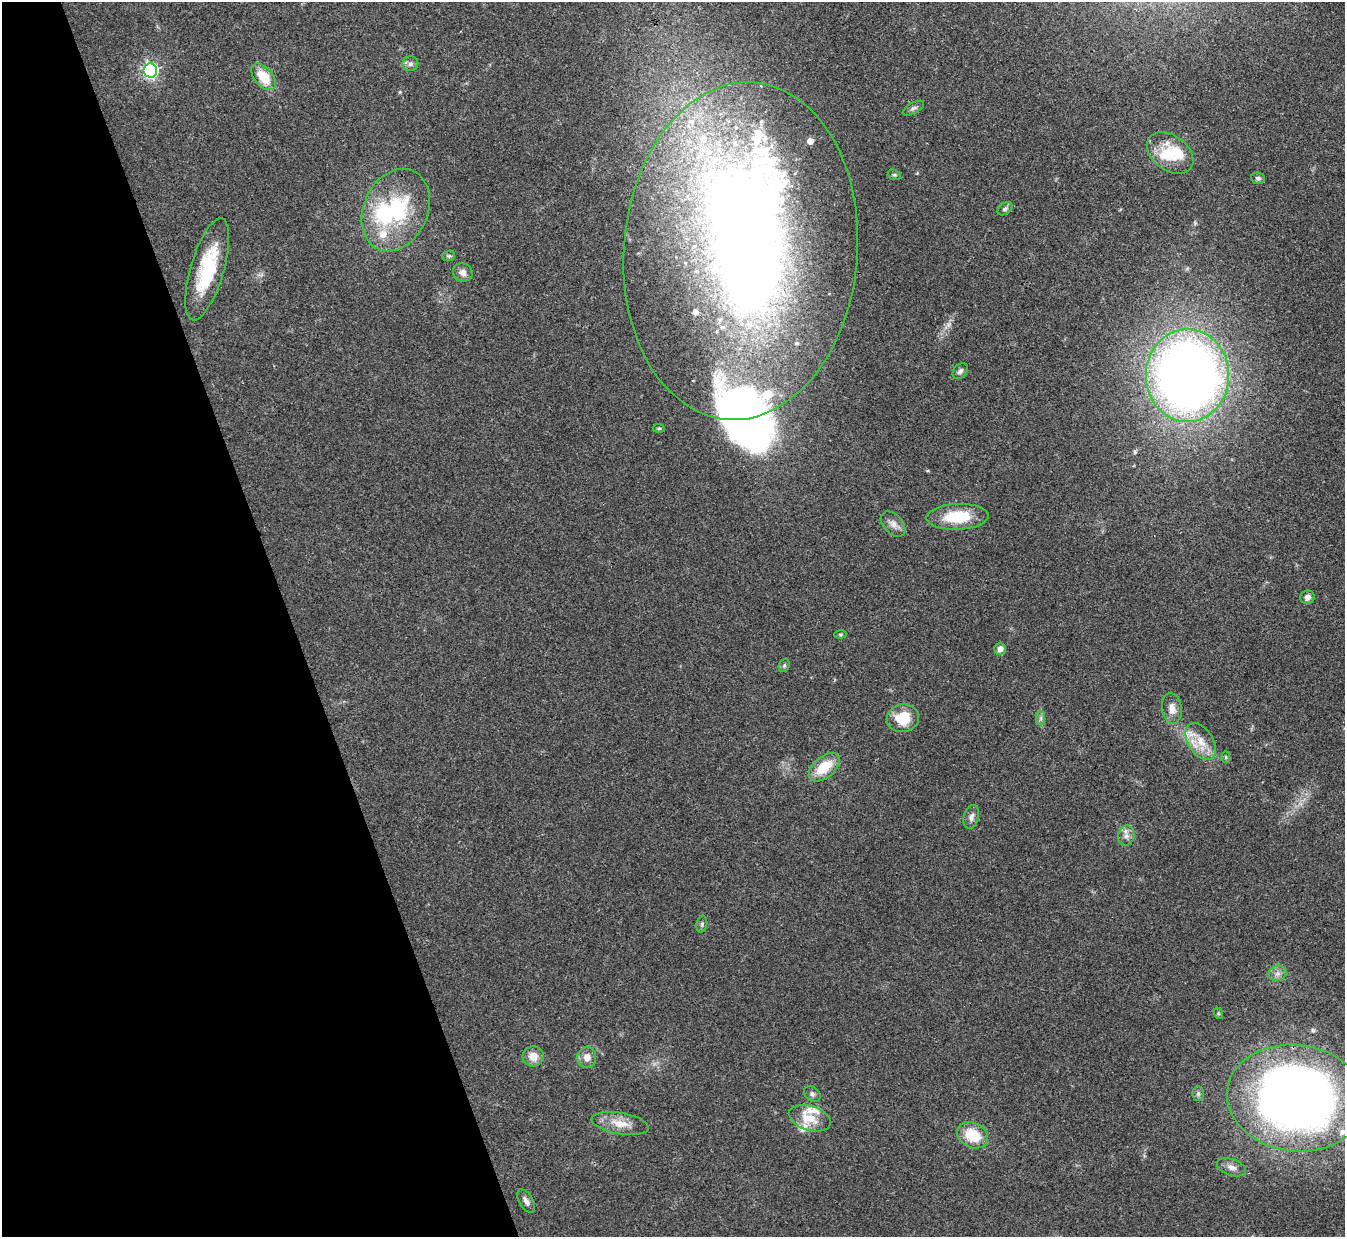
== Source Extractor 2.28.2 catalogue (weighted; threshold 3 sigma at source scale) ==
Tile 5 of 4 x 4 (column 1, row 2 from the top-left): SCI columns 2-1344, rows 2619-3853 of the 5378 x 5363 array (HDU 1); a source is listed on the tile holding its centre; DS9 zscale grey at full resolution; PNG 1347 x 1239 px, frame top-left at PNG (2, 2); each listed source drawn as its Kron ellipse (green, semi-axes under 4 px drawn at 4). Shown black and unused: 21% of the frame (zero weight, under 3 of 4 exposures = <1% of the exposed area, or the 3 px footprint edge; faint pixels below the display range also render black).
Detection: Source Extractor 2.28.2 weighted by HDU 2 'WHT'; one run over the whole footprint, this tile lists its part. Background 0.0961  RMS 0.006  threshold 0.0271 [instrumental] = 3 sigma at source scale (4.5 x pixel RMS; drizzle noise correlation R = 1.50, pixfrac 1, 0.05/0.05 arcsec/px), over >= 5 px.
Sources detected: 64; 4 inside a brighter object's white glare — neither listed nor drawn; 17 inside a brighter listed object's ellipse — not listed separately; the other 43 listed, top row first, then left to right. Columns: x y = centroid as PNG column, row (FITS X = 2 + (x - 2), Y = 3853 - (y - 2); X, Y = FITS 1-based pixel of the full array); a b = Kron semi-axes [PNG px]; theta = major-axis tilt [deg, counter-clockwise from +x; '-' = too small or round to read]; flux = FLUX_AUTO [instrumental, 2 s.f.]
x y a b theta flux
410 64 8 7 - 2
150 70 7 6 - 150
263 77 15 9 -49 16
913 108 12 5 29 1.8
1170 153 26 17 -36 19
894 175 7 5 -20 0.96
1258 178 7 5 -5 1.5
1005 209 8 5 35 1.4
396 210 43 32 65 60
741 251 169 117 85 660
449 256 6 5 - 0.98
207 269 53 16 74 40
463 272 10 9 - 3.6
960 371 9 6 47 1.8
1187 375 46 41 -90 620
659 428 6 4 -5 0.86
958 517 31 13 2 24
893 524 15 9 -47 4.1
1307 597 7 6 - 2.7
840 634 6 4 6 0.89
1000 649 6 5 - 3.8
784 665 7 5 69 1.1
1172 708 15 10 -83 5.4
903 718 16 14 12 17
1041 718 7 4 -90 1.6
1201 742 20 12 -58 11
1226 757 6 4 -89 0.69
824 767 18 10 40 16
971 817 12 7 75 3.1
1126 836 10 8 77 3.2
702 924 8 5 81 1.3
1277 973 9 8 - 2.9
1218 1013 6 4 -72 0.73
533 1056 10 10 - 6.5
587 1057 11 9 84 5
1198 1093 7 5 89 1.3
812 1094 9 7 -42 1.9
1296 1098 69 53 -7 530
810 1118 21 12 -17 13
620 1123 29 10 -10 9.9
973 1135 16 12 -27 18
1231 1167 15 8 -19 3.6
526 1201 13 7 -59 2.9
Overlapping masked pixels (flux is a lower limit): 2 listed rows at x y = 741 251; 1296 1098